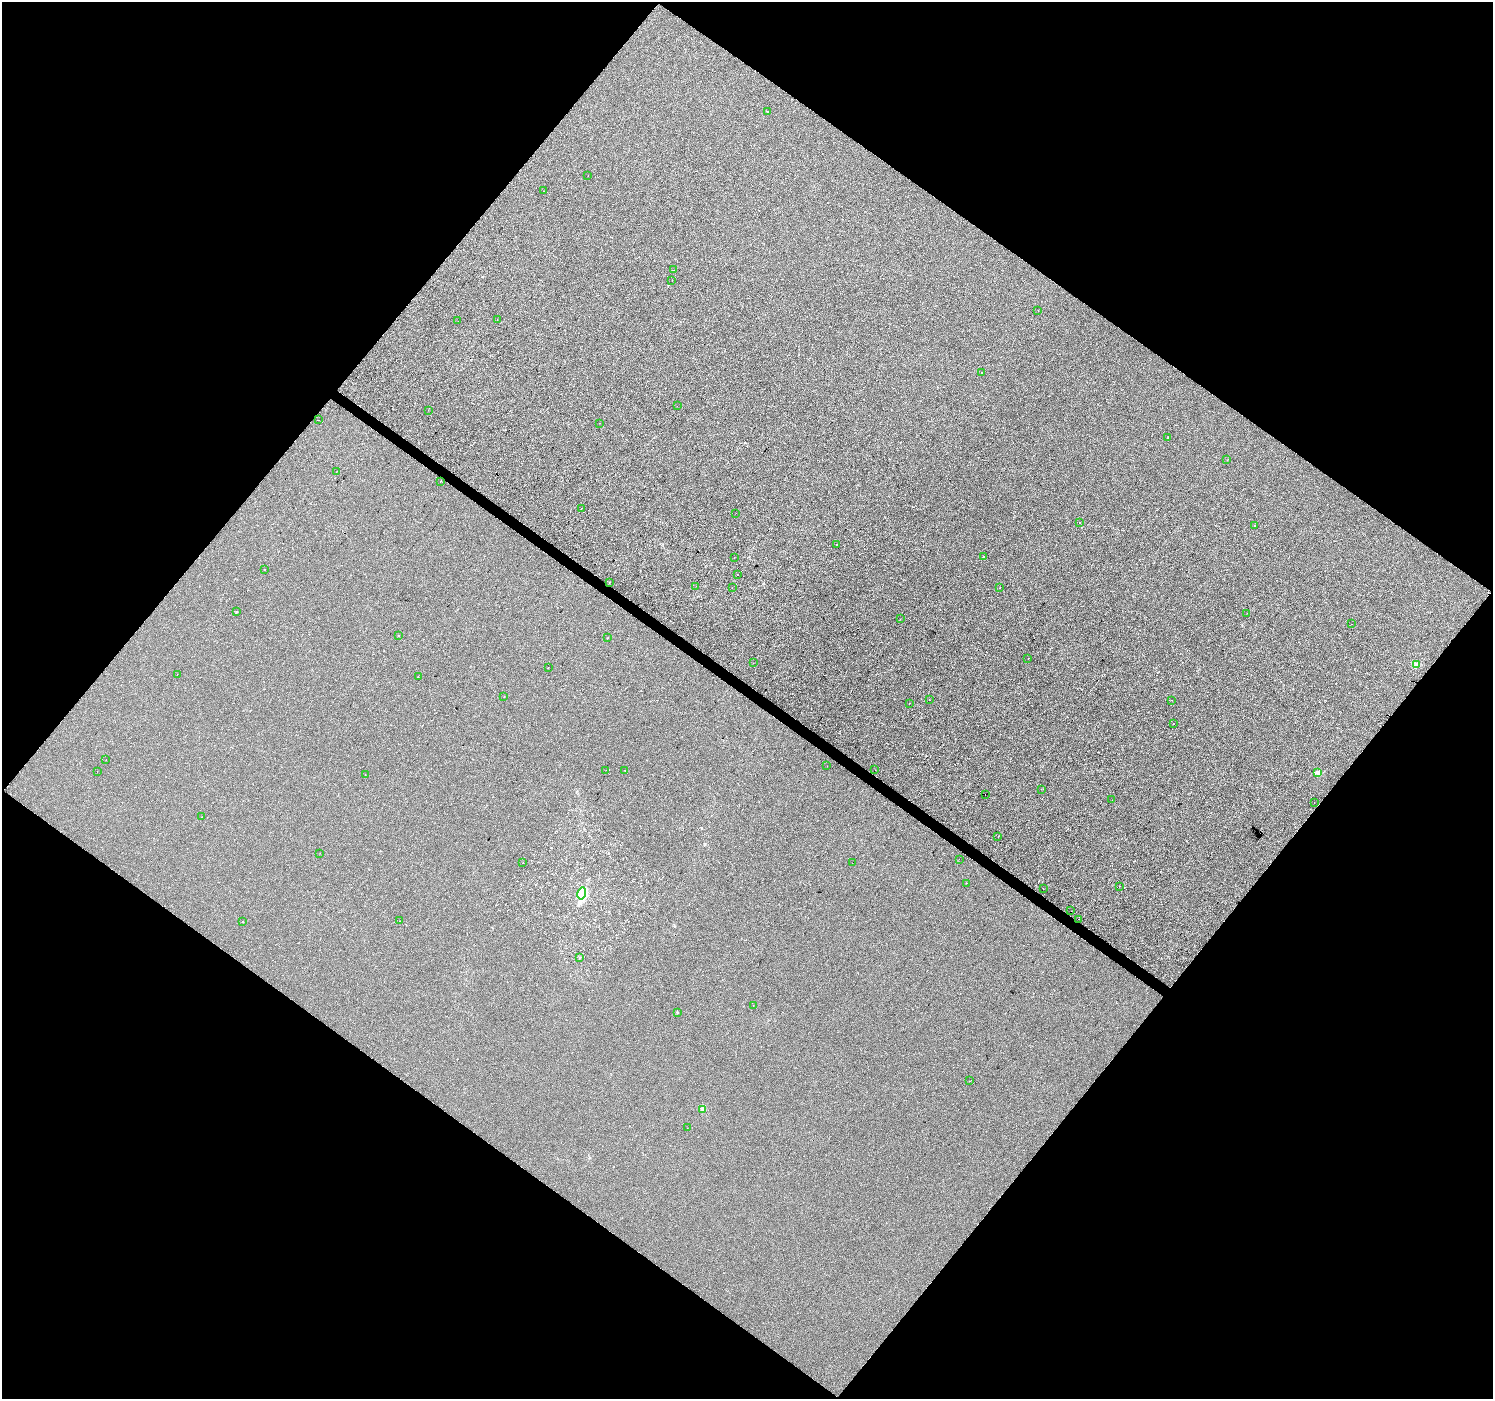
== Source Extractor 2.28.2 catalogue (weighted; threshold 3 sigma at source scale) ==
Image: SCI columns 2-5965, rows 178-5764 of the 5973 x 6010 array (HDU 1 of 3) = the unmasked area's bounding box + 8 px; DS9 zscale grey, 4 x 4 block average (1 PNG px = mean of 4 x 4 image px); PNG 1495 x 1401 px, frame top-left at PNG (2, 2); each listed source drawn as its Kron ellipse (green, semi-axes under 4 px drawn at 4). Shown black and unused: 51% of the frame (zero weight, under 3 of 4 exposures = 2% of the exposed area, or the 3 px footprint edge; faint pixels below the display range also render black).
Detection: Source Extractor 2.28.2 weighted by HDU 2 'WHT'. Background -0.00333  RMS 0.0066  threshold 0.0298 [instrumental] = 3 sigma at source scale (4.5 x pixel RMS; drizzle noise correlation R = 1.50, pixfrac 1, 0.0396/0.0396 arcsec/px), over >= 5 px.
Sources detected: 84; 5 cosmic-ray / hot-pixel residue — neither listed nor drawn; the other 79 listed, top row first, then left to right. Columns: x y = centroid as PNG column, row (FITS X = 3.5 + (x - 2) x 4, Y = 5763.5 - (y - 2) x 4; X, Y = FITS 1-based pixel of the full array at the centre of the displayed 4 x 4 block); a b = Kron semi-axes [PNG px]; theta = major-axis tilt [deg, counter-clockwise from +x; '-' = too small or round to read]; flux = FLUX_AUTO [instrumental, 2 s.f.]
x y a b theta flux
768 111 2 2 - 0.77
588 175 2 2 - 0.76
543 191 2 2 - 0.68
673 270 2 2 - 1
672 280 2 2 - 12
1038 310 2 2 - 0.68
497 320 2 2 - 1.2
458 321 2 2 - 0.63
982 372 2 2 - 1.7
677 406 2 2 - 1.9
428 410 2 2 - 0.54
318 420 2 2 - 1.4
599 423 2 2 - 1.8
1168 438 2 2 - 0.79
1227 460 2 2 - 1.3
336 472 2 2 - 0.83
441 482 2 2 - 0.62
581 509 2 2 - 10
736 513 2 2 - 1.6
1080 523 2 2 - 5
1254 525 2 2 - 2.9
837 544 2 2 - 1.2
983 557 2 2 - 2.7
734 558 2 2 - 0.77
264 570 2 2 - 11
738 575 2 2 - 1.4
609 582 2 2 - 1.5
696 586 2 2 - 0.89
732 588 2 2 - 1.3
1000 588 2 2 - 3.3
236 612 2 2 - 3.4
1247 613 2 2 - 0.67
900 619 2 2 - 1.8
1351 624 2 2 - 0.73
398 636 2 2 - 1.1
607 638 2 2 - 1.2
1028 659 2 2 - 0.98
753 663 2 2 - 0.79
1417 664 2 2 - 49
548 667 2 2 - 0.73
177 675 2 2 - 5.2
418 676 2 2 - 0.62
504 696 2 2 - 0.91
929 700 2 2 - 2.4
1172 700 2 2 - 0.9
909 703 2 2 - 1
1173 724 2 2 - 0.66
106 760 2 2 - 1.5
827 766 2 2 - 0.74
606 770 2 2 - 0.82
625 770 2 2 - 3.9
875 770 2 2 - 0.67
97 771 2 2 - 6.6
1318 773 2 2 - 43
365 775 2 2 - 1.2
1041 789 2 2 - 4.4
985 794 2 2 - 2.1
1112 800 2 2 - 0.48
1314 802 2 2 - 0.98
202 817 2 2 - 0.7
998 836 2 2 - 0.57
320 853 2 2 - 2.1
959 859 2 2 - 0.68
523 863 2 2 - 0.68
852 863 2 2 - 0.8
966 883 2 2 - 0.69
1119 886 2 2 - 0.65
1043 889 2 2 - 1.1
582 894 6 2 76 130
1071 911 2 2 - 0.54
1079 919 2 2 - 1.5
399 921 2 2 - 3.9
243 922 2 2 - 5.1
579 957 2 2 - 1.3
753 1005 2 2 - 0.67
677 1012 2 2 - 8.5
969 1081 2 2 - 1.9
703 1109 2 2 - 35
687 1128 2 2 - 0.76
Diffuse or blended objects may show on this block-average render without a row.